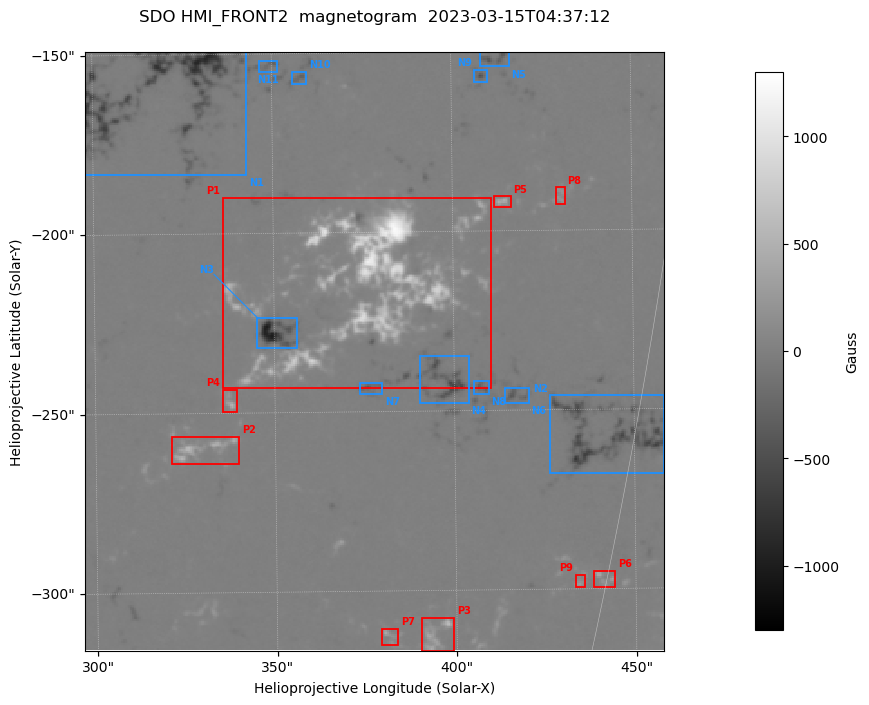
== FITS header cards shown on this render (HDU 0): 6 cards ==
TELESCOP= 'SDO     '           /
INSTRUME= 'HMI_FRONT2'         /
DATE_OBS= '2023-03-15T04:37:12.80Z' /
CTYPE1  = 'HPLN-TAN'           /
CTYPE2  = 'HPLT-TAN'           /
BUNIT   = 'Gauss   '           /

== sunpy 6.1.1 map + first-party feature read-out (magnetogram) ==
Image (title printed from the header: SDO HMI_FRONT2  magnetogram  2023-03-15T04:37:12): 320 x 331 px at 0.504 arcsec/px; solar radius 965 arcsec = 1914 px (partial field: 0.9% of the solar disc is inside the frame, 100% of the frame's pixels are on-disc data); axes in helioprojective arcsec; data unit Gauss (BUNIT, on the colour bar)
Orientation: roll -0.646 deg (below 1 deg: not rotated)
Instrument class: MAGNETOGRAM — BUNIT 'gauss'
Display: grey scale clipped to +-1300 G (the 99.5th-percentile rule alone would give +-693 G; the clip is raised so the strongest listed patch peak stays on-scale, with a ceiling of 1500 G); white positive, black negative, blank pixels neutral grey
Flux patches: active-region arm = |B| over 5 px >= 100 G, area >= 10 px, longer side >= 4 px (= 2 arcsec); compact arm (3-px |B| >= 300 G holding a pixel >= 400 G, >= 4 px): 26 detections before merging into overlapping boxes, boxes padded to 4 px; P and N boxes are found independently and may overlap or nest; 14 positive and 18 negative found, the strongest 9 + 11 listed = drawn (cap 20) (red P1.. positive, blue N1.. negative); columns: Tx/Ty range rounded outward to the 2 arcsec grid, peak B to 10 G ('>+1300(sat)' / '<-1300(sat)' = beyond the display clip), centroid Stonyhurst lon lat
Positive patches:
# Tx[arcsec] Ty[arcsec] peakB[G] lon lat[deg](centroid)
P1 334..412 -244..-190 +1230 +24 -19
P2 320..340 -264..-256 +570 +22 -22
P3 390..400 -318..-306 +440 +27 -25
P4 334..340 -250..-242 +520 +22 -21
P5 410..416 -194..-190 +450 +27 -18
P6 438..446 -300..-294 +390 +30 -24
P7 378..384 -316..-310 +420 +26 -25
P8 428..432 -194..-188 +220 +28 -18
P9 432..436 -300..-296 +290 +29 -24
Negative patches:
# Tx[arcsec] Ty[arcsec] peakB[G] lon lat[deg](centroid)
N1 298..344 -184..-148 -900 +20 -16
N2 426..460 -268..-246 -730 +29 -22
N3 344..358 -232..-222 -1010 +23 -20
N4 390..404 -248..-234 -630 +26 -21
N5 408..416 -154..-150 -400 +26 -15
N6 414..422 -248..-244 -390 +27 -21
N7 374..380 -246..-242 -380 +25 -21
N8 404..410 -246..-242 -350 +27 -21
N9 406..410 -160..-154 -460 +26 -16
N10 354..360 -160..-154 -300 +23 -16
N11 346..352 -156..-152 -290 +22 -16
Bipolar pairs (each listed P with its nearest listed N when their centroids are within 0.25 R_sun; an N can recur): P1-N3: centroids ~30 arcsec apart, P1 is north-west of N3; P2-N3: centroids ~40 arcsec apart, P2 is south-east of N3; P3-N8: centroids ~70 arcsec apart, P3 is south of N8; P4-N3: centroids ~20 arcsec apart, P4 is south-east of N3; P5-N9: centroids ~40 arcsec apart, P5 is south of N9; P6-N2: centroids ~40 arcsec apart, P6 is south of N2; P7-N7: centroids ~70 arcsec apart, P7 is south of N7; P8-N9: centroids ~40 arcsec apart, P8 is south-west of N9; P9-N2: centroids ~40 arcsec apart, P9 is south of N2